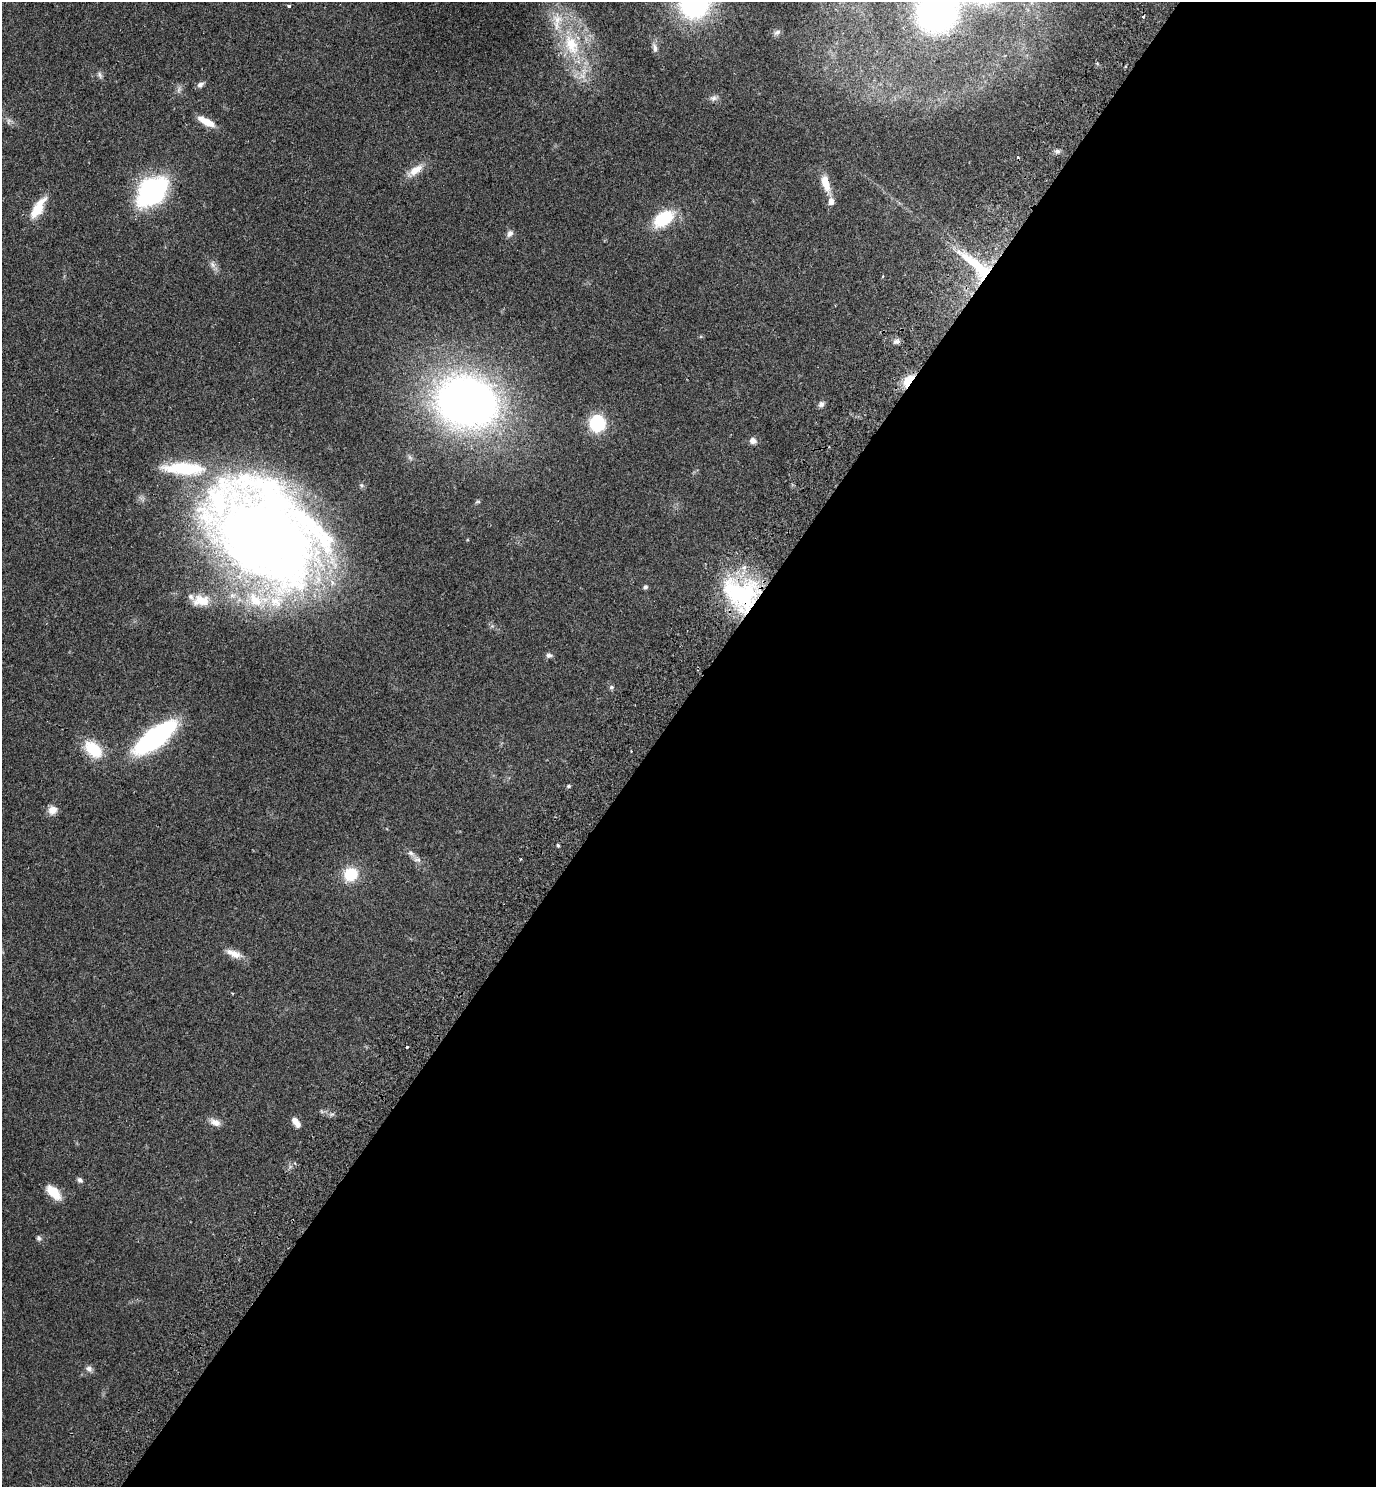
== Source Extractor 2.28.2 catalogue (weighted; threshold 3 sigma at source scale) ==
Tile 12 of 4 x 4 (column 4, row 3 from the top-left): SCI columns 4325-5698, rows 1528-3012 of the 6042 x 6022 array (HDU 1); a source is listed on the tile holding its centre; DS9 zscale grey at full resolution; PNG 1378 x 1489 px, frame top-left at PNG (2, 2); no overlay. Shown black and unused: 53% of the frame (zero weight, under 2 of 3 exposures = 3% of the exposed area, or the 3 px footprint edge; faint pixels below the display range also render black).
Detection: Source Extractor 2.28.2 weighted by HDU 2 'WHT'; one run over the whole footprint, this tile lists its part. Background 0.0878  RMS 0.008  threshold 0.036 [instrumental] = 3 sigma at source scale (4.5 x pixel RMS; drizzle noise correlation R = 1.50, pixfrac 1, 0.05/0.05 arcsec/px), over >= 5 px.
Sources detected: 62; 1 too faint to see at this stretch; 3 cosmic-ray / hot-pixel residue — not listed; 9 inside a brighter listed object's ellipse — not listed separately; the other 49 listed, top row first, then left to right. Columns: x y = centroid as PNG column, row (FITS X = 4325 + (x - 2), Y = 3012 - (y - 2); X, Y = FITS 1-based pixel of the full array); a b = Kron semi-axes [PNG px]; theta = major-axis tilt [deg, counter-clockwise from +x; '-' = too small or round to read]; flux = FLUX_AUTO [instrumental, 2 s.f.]
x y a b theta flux
694 3 26 26 - 160
288 6 4 3 - 1.3
937 11 27 24 51 330
777 32 10 6 32 2.6
571 45 36 21 -66 48
655 47 13 7 -71 3.8
100 75 10 6 -59 2.4
200 85 9 6 36 2.8
179 89 11 5 78 2.4
714 98 10 7 20 2.9
206 121 21 7 -28 12
1057 151 8 6 -14 2.1
415 171 26 10 37 10
826 183 24 9 -73 12
152 191 26 19 44 150
38 207 28 13 62 16
663 219 18 11 34 47
510 233 9 7 61 3.2
212 264 11 6 -57 3.6
977 266 52 13 -41 52
883 276 4 2 - 0.63
896 341 9 6 12 2.5
908 381 18 9 54 13
467 402 51 41 -13 520
821 404 9 7 46 2.6
597 423 14 13 - 45
753 441 8 7 - 4.3
362 485 7 5 -20 1.5
266 536 131 81 -46 920
645 587 5 4 - 2
741 594 44 35 -24 100
201 600 23 15 1 15
549 655 9 6 1 2.4
611 687 7 6 - 1.7
155 738 32 12 37 190
93 749 26 15 -40 25
569 786 5 4 - 1
52 810 10 10 - 6.9
558 845 4 3 - 1.3
417 859 13 7 -39 4.2
350 874 18 17 - 21
234 953 22 9 -21 8.4
407 1047 3 3 - 3.2
215 1122 15 8 -24 5.6
296 1122 11 6 -55 6.7
80 1180 7 5 -37 2.3
53 1192 14 8 -46 23
39 1238 8 6 -74 1.9
89 1369 10 7 -34 3.1
Overlapping masked pixels (flux is a lower limit): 4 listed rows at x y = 977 266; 908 381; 266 536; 741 594
Isophote crosses this tile's border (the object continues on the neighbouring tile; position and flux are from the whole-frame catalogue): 3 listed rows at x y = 694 3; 937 11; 266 536